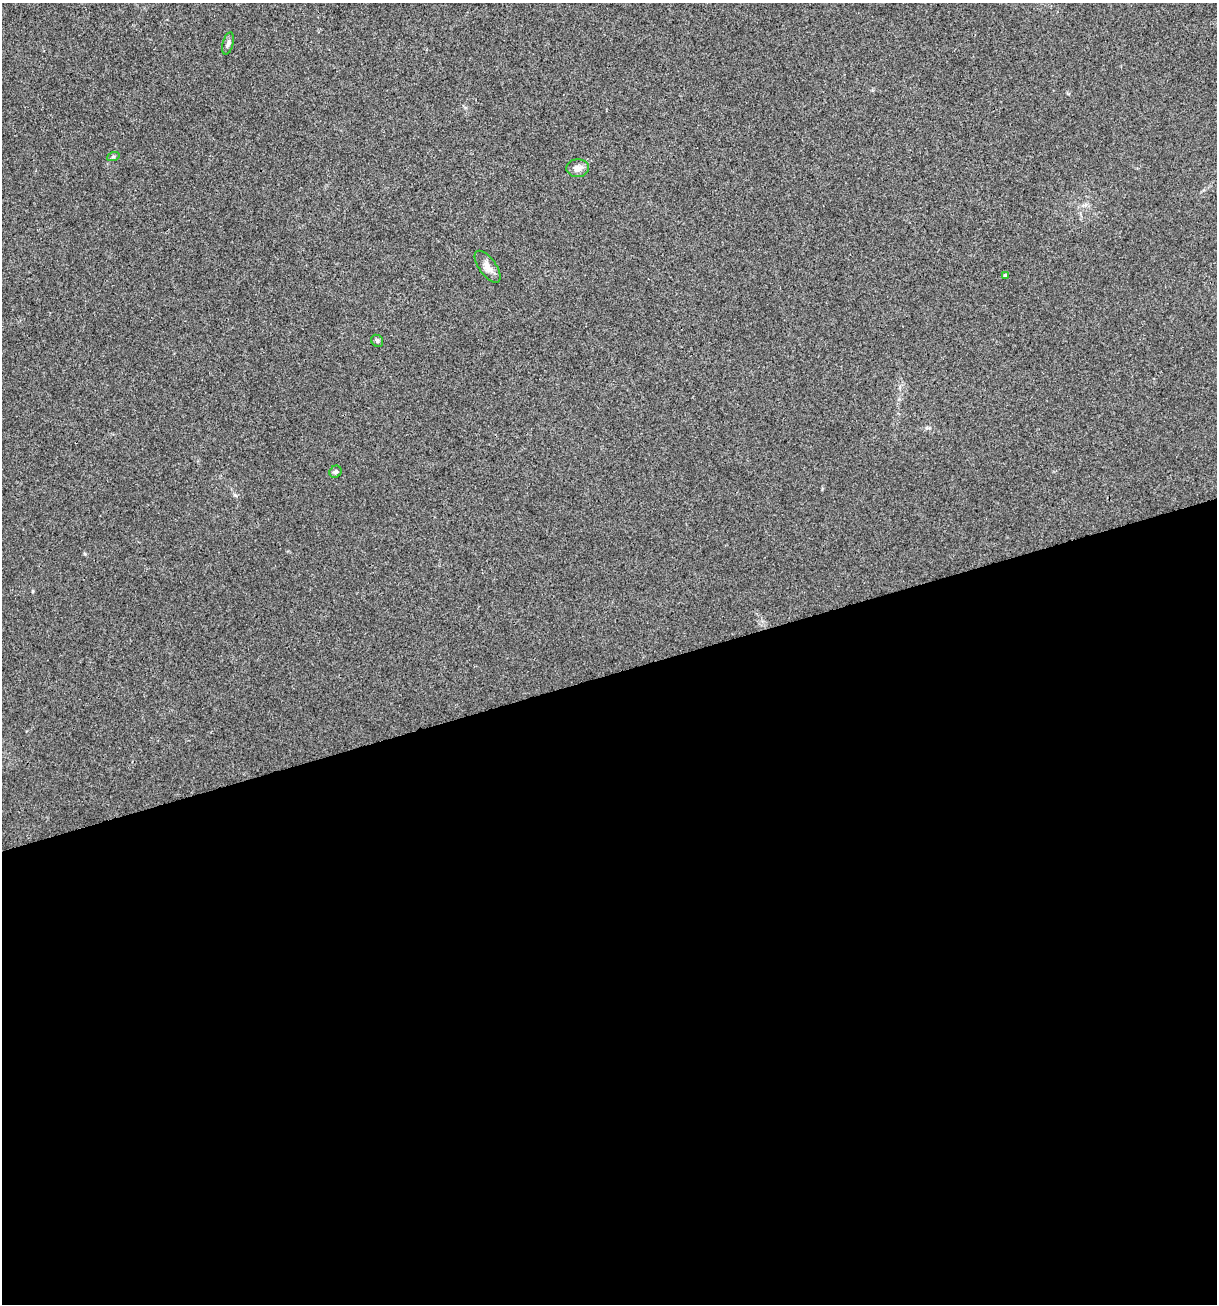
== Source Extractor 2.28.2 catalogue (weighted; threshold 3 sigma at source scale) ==
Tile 15 of 4 x 4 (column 3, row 4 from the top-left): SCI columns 2532-3746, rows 1-1302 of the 5012 x 5207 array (HDU 1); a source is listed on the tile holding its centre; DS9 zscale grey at full resolution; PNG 1219 x 1306 px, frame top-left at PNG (2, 3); each listed source drawn as its Kron ellipse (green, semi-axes under 4 px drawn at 4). Shown black and unused: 48% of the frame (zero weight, under 3 of 4 exposures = <1% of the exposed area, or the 3 px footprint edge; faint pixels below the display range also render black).
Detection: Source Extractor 2.28.2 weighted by HDU 2 'WHT'; one run over the whole footprint, this tile lists its part. Background 0.00323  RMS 0.0026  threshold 0.0118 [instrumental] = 3 sigma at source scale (4.5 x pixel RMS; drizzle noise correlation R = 1.50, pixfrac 1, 0.0396/0.0396 arcsec/px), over >= 5 px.
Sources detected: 7; all 7 listed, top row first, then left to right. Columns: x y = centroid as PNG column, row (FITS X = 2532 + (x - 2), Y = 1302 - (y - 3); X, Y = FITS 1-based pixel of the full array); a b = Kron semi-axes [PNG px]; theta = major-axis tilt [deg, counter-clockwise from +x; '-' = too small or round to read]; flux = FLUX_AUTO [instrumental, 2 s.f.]
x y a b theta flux
228 43 11 5 74 0.79
113 157 6 4 19 0.36
578 168 11 9 4 1.5
487 267 18 8 -54 1.9
1005 276 4 3 - 0.63
377 341 6 5 - 0.43
335 472 6 5 - 0.52